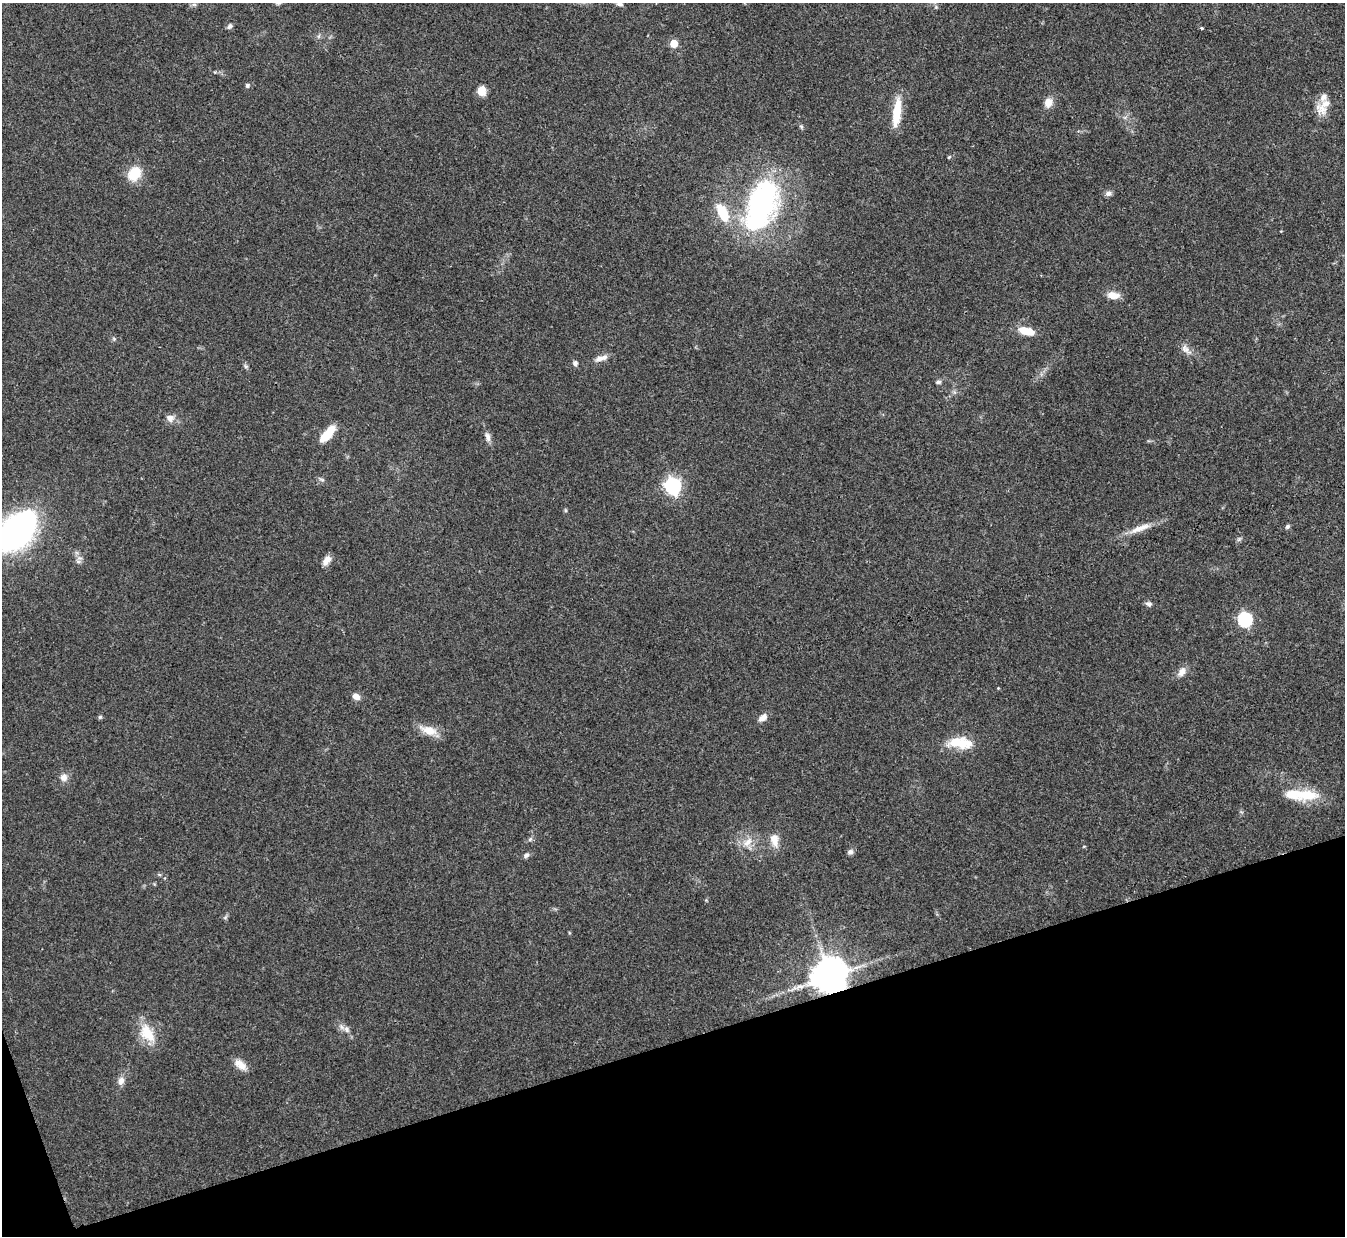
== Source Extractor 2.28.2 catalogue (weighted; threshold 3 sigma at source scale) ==
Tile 14 of 4 x 4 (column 2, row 4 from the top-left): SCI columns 1345-2687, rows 151-1384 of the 5378 x 5363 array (HDU 1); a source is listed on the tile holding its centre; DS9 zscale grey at full resolution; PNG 1347 x 1238 px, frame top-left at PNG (2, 3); no overlay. Shown black and unused: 16% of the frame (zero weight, under 3 of 4 exposures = <1% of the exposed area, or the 3 px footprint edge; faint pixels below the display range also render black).
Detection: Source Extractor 2.28.2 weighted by HDU 2 'WHT'; one run over the whole footprint, this tile lists its part. Background 0.0961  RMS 0.006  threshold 0.0271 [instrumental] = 3 sigma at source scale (4.5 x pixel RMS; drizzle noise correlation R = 1.50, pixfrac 1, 0.05/0.05 arcsec/px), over >= 5 px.
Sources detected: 62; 3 inside a brighter listed object's ellipse — not listed separately; the other 59 listed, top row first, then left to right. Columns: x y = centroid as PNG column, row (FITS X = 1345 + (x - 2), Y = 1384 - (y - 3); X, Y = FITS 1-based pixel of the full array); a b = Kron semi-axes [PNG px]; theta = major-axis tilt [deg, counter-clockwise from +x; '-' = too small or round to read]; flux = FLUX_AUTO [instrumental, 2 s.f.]
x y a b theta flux
194 4 7 4 0 1.1
620 4 8 6 -4 1.8
230 26 8 6 56 1.6
1201 28 3 3 - 1.4
319 36 6 4 71 1
674 44 5 5 - 13
247 85 6 5 - 1.3
481 91 11 9 85 5.8
1048 103 12 10 63 5.2
1323 107 26 14 51 9.4
897 112 35 9 83 15
801 126 6 4 -19 0.87
949 157 6 3 44 0.66
134 174 20 15 54 12
1108 194 9 6 23 2.1
762 205 58 30 69 130
722 213 22 11 -62 18
1113 295 15 8 -10 5.7
1026 331 17 8 -17 11
114 339 6 4 -47 0.83
1186 349 18 8 -47 4.1
601 358 18 6 17 4.1
575 363 6 6 - 1.7
245 366 7 4 -71 1.1
938 382 7 5 -2 1.3
170 418 11 10 - 3.5
327 434 20 8 48 14
488 437 13 6 -78 2.9
322 479 8 4 -10 1.2
673 486 7 7 - 190
1287 527 7 6 - 1.2
1140 528 34 7 20 8.5
16 532 34 20 47 220
1239 539 5 5 - 1.1
326 561 13 7 52 4.1
1149 604 8 6 -6 1.8
1245 619 6 6 - 100
1182 672 14 8 58 4.1
998 688 3 3 - 0.44
356 696 8 6 -30 4
100 717 6 5 - 0.84
763 718 12 7 39 3.7
429 730 24 11 -19 9
960 743 30 15 -4 15
64 777 11 10 - 3.6
1304 795 37 15 -5 19
530 839 7 5 46 1.2
774 840 18 10 -76 6.5
748 842 17 9 44 6.1
1084 846 5 3 - 0.49
850 852 8 6 33 1.9
526 855 8 6 32 1.7
159 874 5 3 - 0.74
225 917 6 4 1 0.94
830 976 10 9 - 1600
347 1029 9 7 -63 2.7
147 1033 28 17 -56 14
240 1065 18 9 -39 5.7
121 1081 11 8 78 3.4
Overlapping masked pixels (flux is a lower limit): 1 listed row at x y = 830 976
Isophote crosses this tile's border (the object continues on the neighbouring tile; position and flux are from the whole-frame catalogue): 2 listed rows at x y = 620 4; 16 532